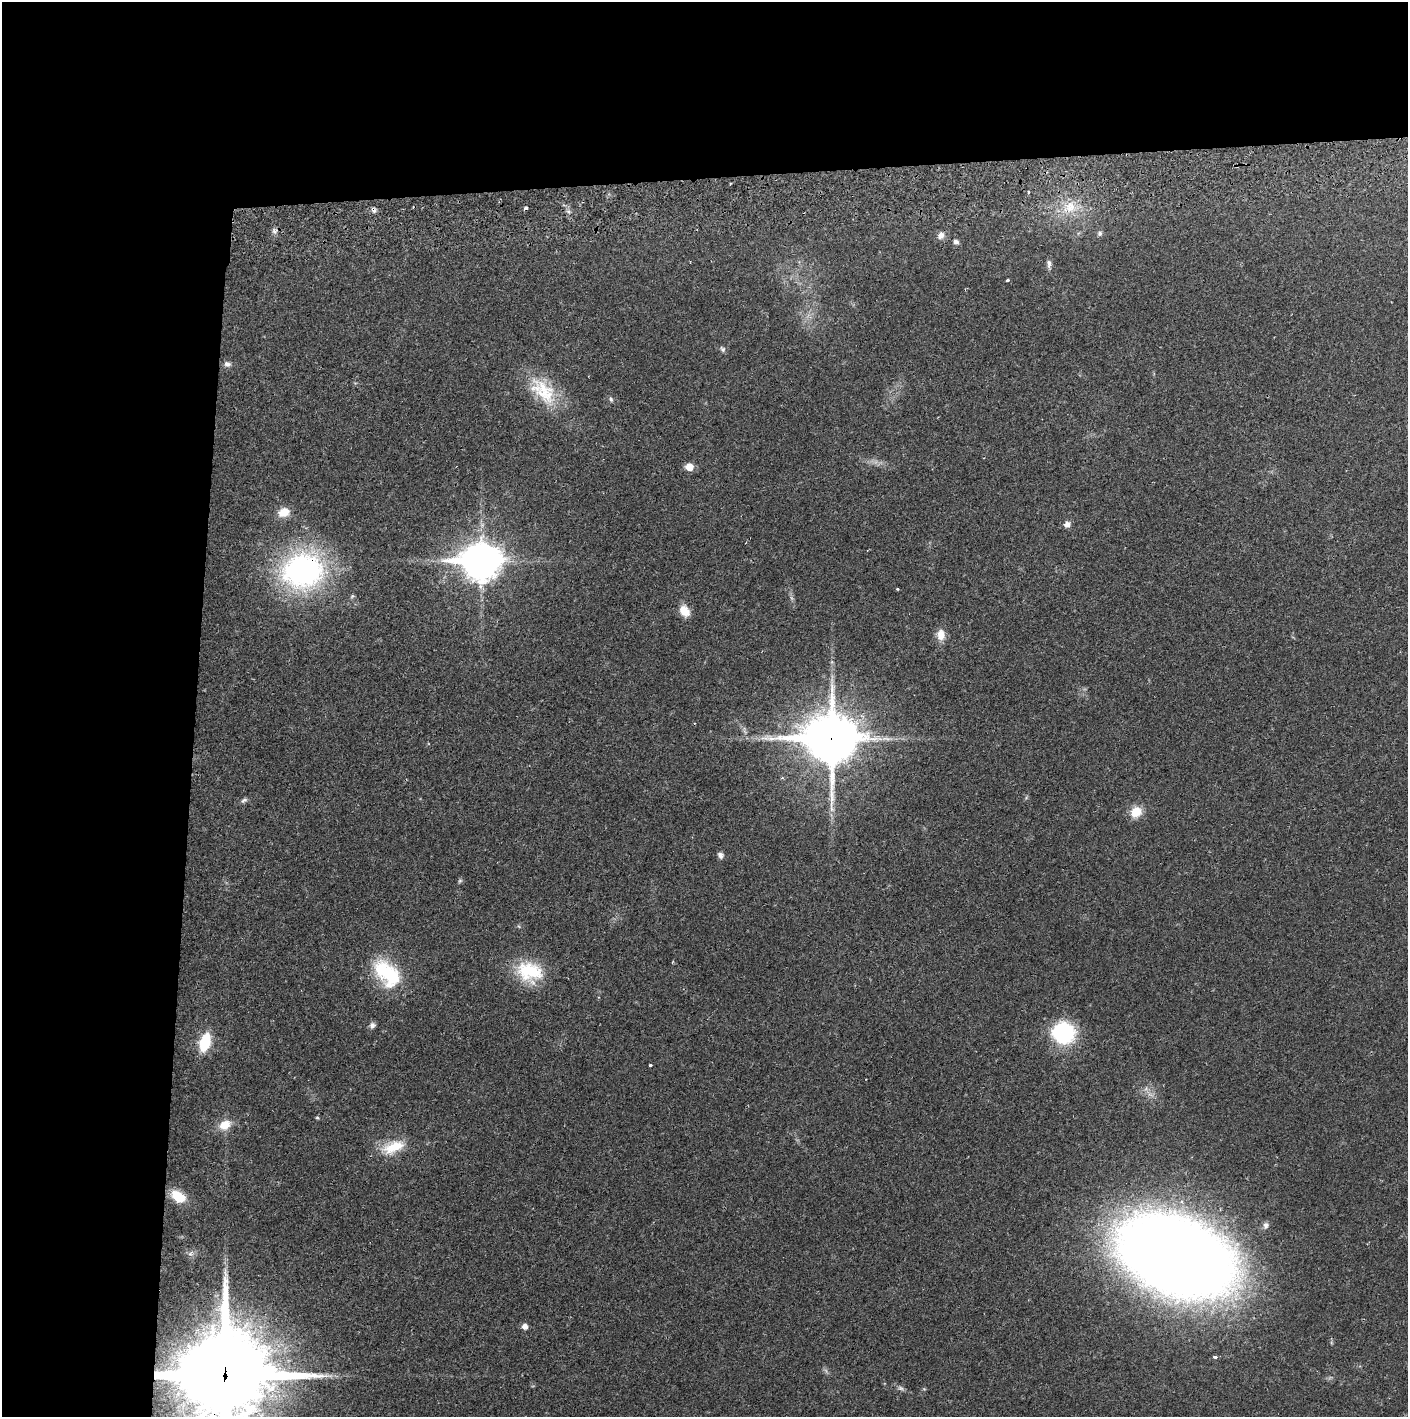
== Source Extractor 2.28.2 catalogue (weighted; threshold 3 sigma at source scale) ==
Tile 1 of 3 x 3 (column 1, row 1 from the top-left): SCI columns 4-1409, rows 2885-4299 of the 4227 x 4357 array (HDU 1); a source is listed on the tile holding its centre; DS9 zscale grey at full resolution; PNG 1410 x 1419 px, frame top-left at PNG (2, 2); no overlay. Shown black and unused: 24% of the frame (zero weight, under 2 of 3 exposures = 3% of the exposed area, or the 3 px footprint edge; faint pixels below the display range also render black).
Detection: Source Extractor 2.28.2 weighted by HDU 2 'WHT'; one run over the whole footprint, this tile lists its part. Background 0.023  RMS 0.0036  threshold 0.0161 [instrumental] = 3 sigma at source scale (4.5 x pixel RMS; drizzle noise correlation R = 1.50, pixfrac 1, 0.05/0.05 arcsec/px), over >= 5 px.
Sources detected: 47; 2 cosmic-ray / hot-pixel residue — not listed; the other 45 listed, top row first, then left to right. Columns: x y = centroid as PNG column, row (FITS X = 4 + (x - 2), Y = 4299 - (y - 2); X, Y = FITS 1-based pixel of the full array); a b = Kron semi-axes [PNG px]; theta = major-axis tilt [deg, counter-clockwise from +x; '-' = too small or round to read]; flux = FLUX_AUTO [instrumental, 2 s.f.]
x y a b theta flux
730 184 2 2 - 0.36
1028 192 3 3 - 1.1
1070 207 17 16 - 7.7
373 210 8 6 -65 1.1
274 231 7 7 - 1.1
1100 233 7 6 - 0.89
941 235 10 9 - 1.7
956 242 7 6 - 1
1049 263 11 6 -85 1.3
1007 280 3 3 - 0.92
723 349 9 6 -60 0.88
227 364 9 7 -16 1.4
543 391 46 24 -47 18
611 399 8 5 -59 0.68
689 467 6 5 - 6.3
284 512 14 11 15 4.7
1067 524 7 7 - 1.8
481 561 15 12 1 750
303 571 29 24 13 120
897 589 3 3 - 0.54
684 611 15 11 -57 4.4
941 635 13 9 -88 4.1
744 731 15 3 -76 0.95
831 738 21 18 -2 1400
244 800 10 5 29 0.91
1136 812 12 11 - 6.2
720 855 8 7 - 1.3
460 881 7 5 67 0.58
530 972 33 25 -18 18
387 973 38 22 -47 25
372 1025 8 7 - 1.3
1063 1033 22 21 - 31
205 1042 16 9 73 15
651 1065 3 3 - 1.7
317 1118 5 4 - 0.42
225 1125 16 11 30 5.2
393 1147 33 15 22 10
178 1196 18 11 -33 7.3
1266 1225 10 7 80 1.3
190 1254 7 6 - 1.1
1176 1256 72 43 -22 1000
525 1326 5 5 - 2.3
1215 1357 3 3 - 1.3
224 1376 33 32 - 4600
901 1388 9 5 -30 0.94
Overlapping masked pixels (flux is a lower limit): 4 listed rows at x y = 373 210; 303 571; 831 738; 224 1376
Isophote crosses this tile's border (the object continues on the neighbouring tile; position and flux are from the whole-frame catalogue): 1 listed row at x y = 224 1376